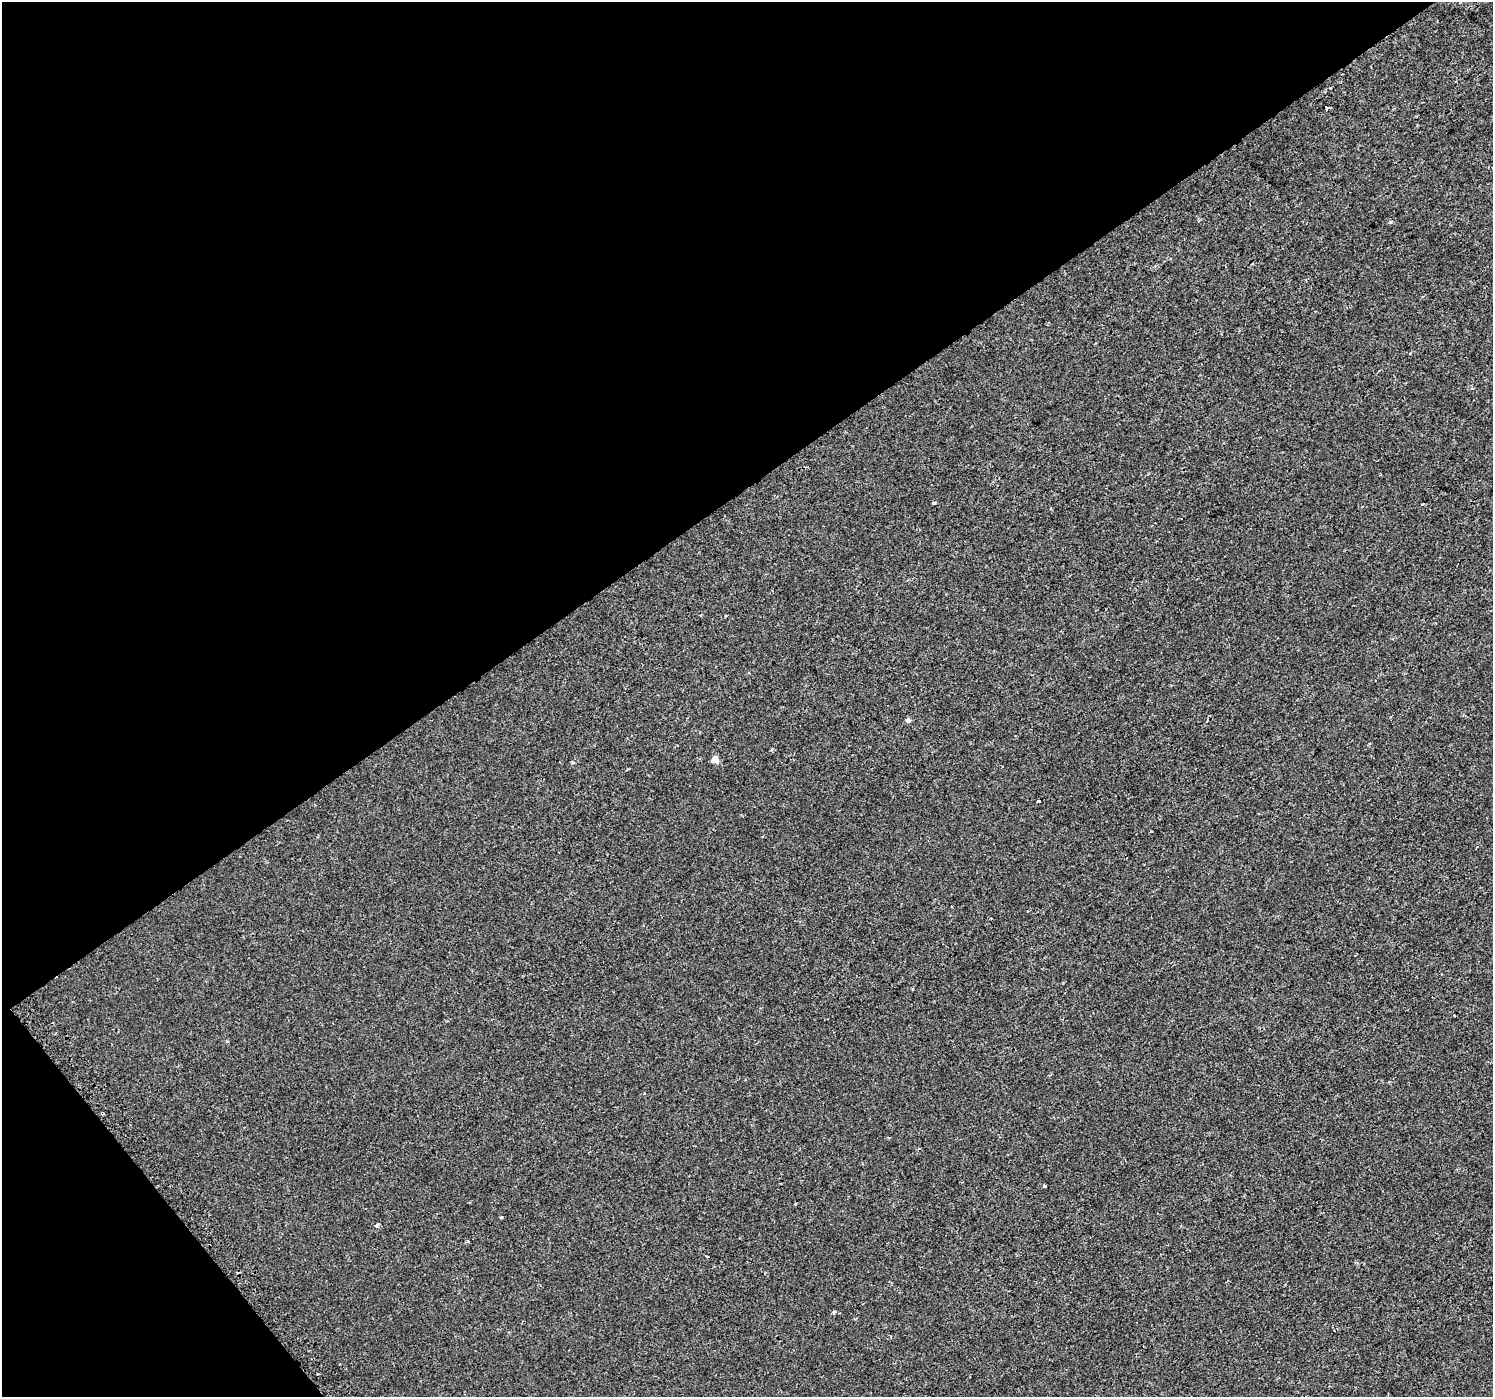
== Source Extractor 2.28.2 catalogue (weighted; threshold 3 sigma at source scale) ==
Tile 5 of 4 x 4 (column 1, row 2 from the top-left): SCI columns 32-1522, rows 3000-4394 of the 6020 x 5942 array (HDU 1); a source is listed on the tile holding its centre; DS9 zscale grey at full resolution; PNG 1495 x 1399 px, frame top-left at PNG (2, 2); no overlay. Shown black and unused: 38% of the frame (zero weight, under 2 of 3 exposures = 2% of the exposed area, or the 3 px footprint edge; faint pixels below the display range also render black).
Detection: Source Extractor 2.28.2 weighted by HDU 2 'WHT'; one run over the whole footprint, this tile lists its part. Background -1.11e-04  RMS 0.0029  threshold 0.0129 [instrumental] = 3 sigma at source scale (4.5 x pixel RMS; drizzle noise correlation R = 1.50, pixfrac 1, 0.0396/0.0396 arcsec/px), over >= 5 px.
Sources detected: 19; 2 cosmic-ray / hot-pixel residue — not listed; the other 17 listed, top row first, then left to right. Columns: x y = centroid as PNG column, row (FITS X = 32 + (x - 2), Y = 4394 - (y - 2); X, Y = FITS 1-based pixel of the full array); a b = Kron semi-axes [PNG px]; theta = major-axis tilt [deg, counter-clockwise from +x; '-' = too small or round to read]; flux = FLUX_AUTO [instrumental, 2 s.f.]
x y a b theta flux
1326 108 4 3 - 3.6
1390 222 4 4 - 0.71
1473 388 4 3 - 0.41
934 503 3 3 - 0.36
1422 504 3 2 - 0.41
908 720 4 4 - 1.3
771 750 4 4 - 0.36
715 759 6 5 - 2.4
572 762 4 3 - 0.36
1038 801 3 3 - 1.1
913 989 4 3 - 0.24
1044 1186 3 3 - 2.1
795 1204 4 3 - 0.21
502 1217 3 3 - 2.2
376 1225 4 3 - 0.66
468 1241 4 3 - 0.34
834 1312 3 3 - 1.2